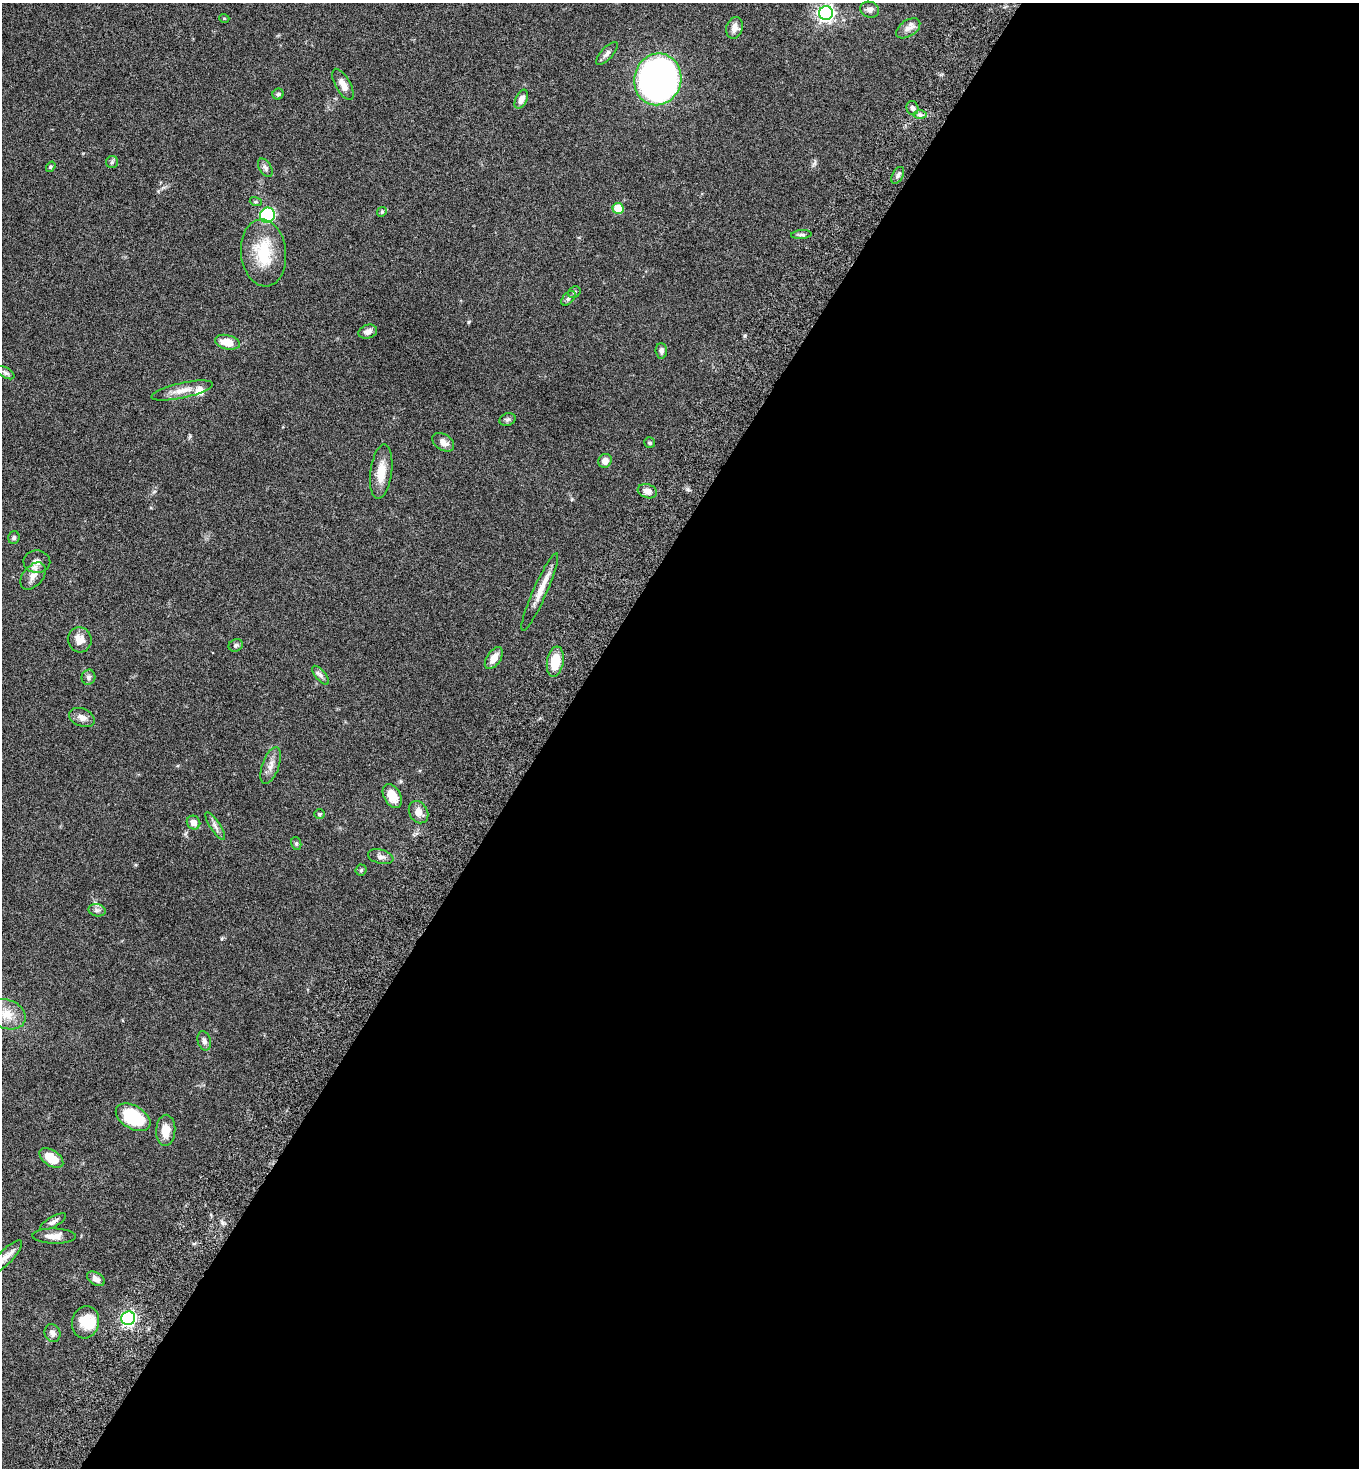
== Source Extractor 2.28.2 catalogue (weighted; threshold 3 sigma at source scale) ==
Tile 12 of 4 x 4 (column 4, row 3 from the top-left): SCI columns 4418-5774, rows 1504-2969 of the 5980 x 5944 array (HDU 1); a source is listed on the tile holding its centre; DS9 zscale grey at full resolution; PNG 1361 x 1470 px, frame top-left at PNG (2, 3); each listed source drawn as its Kron ellipse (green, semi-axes under 4 px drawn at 4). Shown black and unused: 60% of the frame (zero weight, under 5 of 9 exposures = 3% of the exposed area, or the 3 px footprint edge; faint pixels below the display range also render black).
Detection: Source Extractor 2.28.2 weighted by HDU 2 'WHT'; one run over the whole footprint, this tile lists its part. Background 0.0531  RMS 0.003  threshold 0.0124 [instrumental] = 3 sigma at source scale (4.09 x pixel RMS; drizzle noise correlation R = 1.36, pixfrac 0.8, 0.05/0.05 arcsec/px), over >= 5 px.
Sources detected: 70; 1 inside a brighter object's white glare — neither listed nor drawn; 1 inside a brighter listed object's ellipse — not listed separately; the other 68 listed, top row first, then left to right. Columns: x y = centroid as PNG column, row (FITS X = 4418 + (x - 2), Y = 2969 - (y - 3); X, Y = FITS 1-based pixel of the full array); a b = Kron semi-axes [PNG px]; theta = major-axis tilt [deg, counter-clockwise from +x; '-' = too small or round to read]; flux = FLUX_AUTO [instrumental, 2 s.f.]
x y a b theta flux
870 10 9 8 - 1.2
826 13 7 7 - 94
224 18 5 3 - 0.23
734 28 11 8 74 1.9
908 28 13 8 33 1.6
607 53 14 6 48 1.1
658 79 26 23 76 200
343 84 17 7 -61 2.3
278 94 5 5 - 0.48
521 99 10 5 65 1.8
912 108 7 6 - 0.93
920 115 7 4 0 0.66
112 162 6 6 - 0.55
51 167 6 4 55 0.36
265 168 10 6 -59 0.85
898 175 9 5 61 0.8
256 202 6 4 -17 0.37
618 208 5 5 - 6.4
382 212 5 4 - 0.37
267 215 8 7 - 33
801 235 10 4 4 0.62
264 253 34 22 -84 12
574 292 6 5 - 0.53
568 298 8 5 46 0.63
368 332 9 7 17 1.4
227 342 12 7 -13 4.1
661 351 7 5 -88 0.97
6 373 10 5 -30 0.68
182 390 31 7 12 3.4
507 420 8 6 19 0.67
443 442 12 8 -33 1.9
650 443 6 5 - 0.52
605 461 7 6 - 1.7
381 472 27 10 82 4.7
647 491 10 7 -16 1.8
14 538 6 5 - 0.52
37 562 13 11 -2 2
33 576 15 10 49 2.3
540 592 42 7 66 4
80 640 13 12 - 2.8
236 645 7 6 - 0.64
494 658 12 7 56 2.8
555 662 15 8 80 6.4
320 675 11 5 -50 0.9
88 677 7 7 - 0.81
82 717 13 8 -23 1.7
271 765 19 8 70 2.1
392 796 13 8 -61 4.5
418 812 12 9 -60 2.3
320 814 5 4 - 0.34
194 823 7 6 - 1.9
215 826 16 5 -56 1.2
296 843 6 5 - 0.5
381 857 13 7 -14 1.2
361 870 5 5 - 0.45
97 910 8 6 -12 0.83
6 1014 19 14 -22 4.8
204 1041 10 6 -74 1
133 1117 19 11 -31 16
166 1130 15 9 86 3.5
51 1158 13 8 -34 4.8
53 1222 14 5 29 0.97
54 1236 22 7 -1 2.6
4 1258 24 7 45 2.2
96 1279 10 6 -32 1.3
128 1318 7 6 - 68
85 1322 16 13 75 5.4
53 1333 9 7 -65 1.3
Isophote crosses this tile's border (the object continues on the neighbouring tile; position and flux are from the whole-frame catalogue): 1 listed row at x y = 4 1258